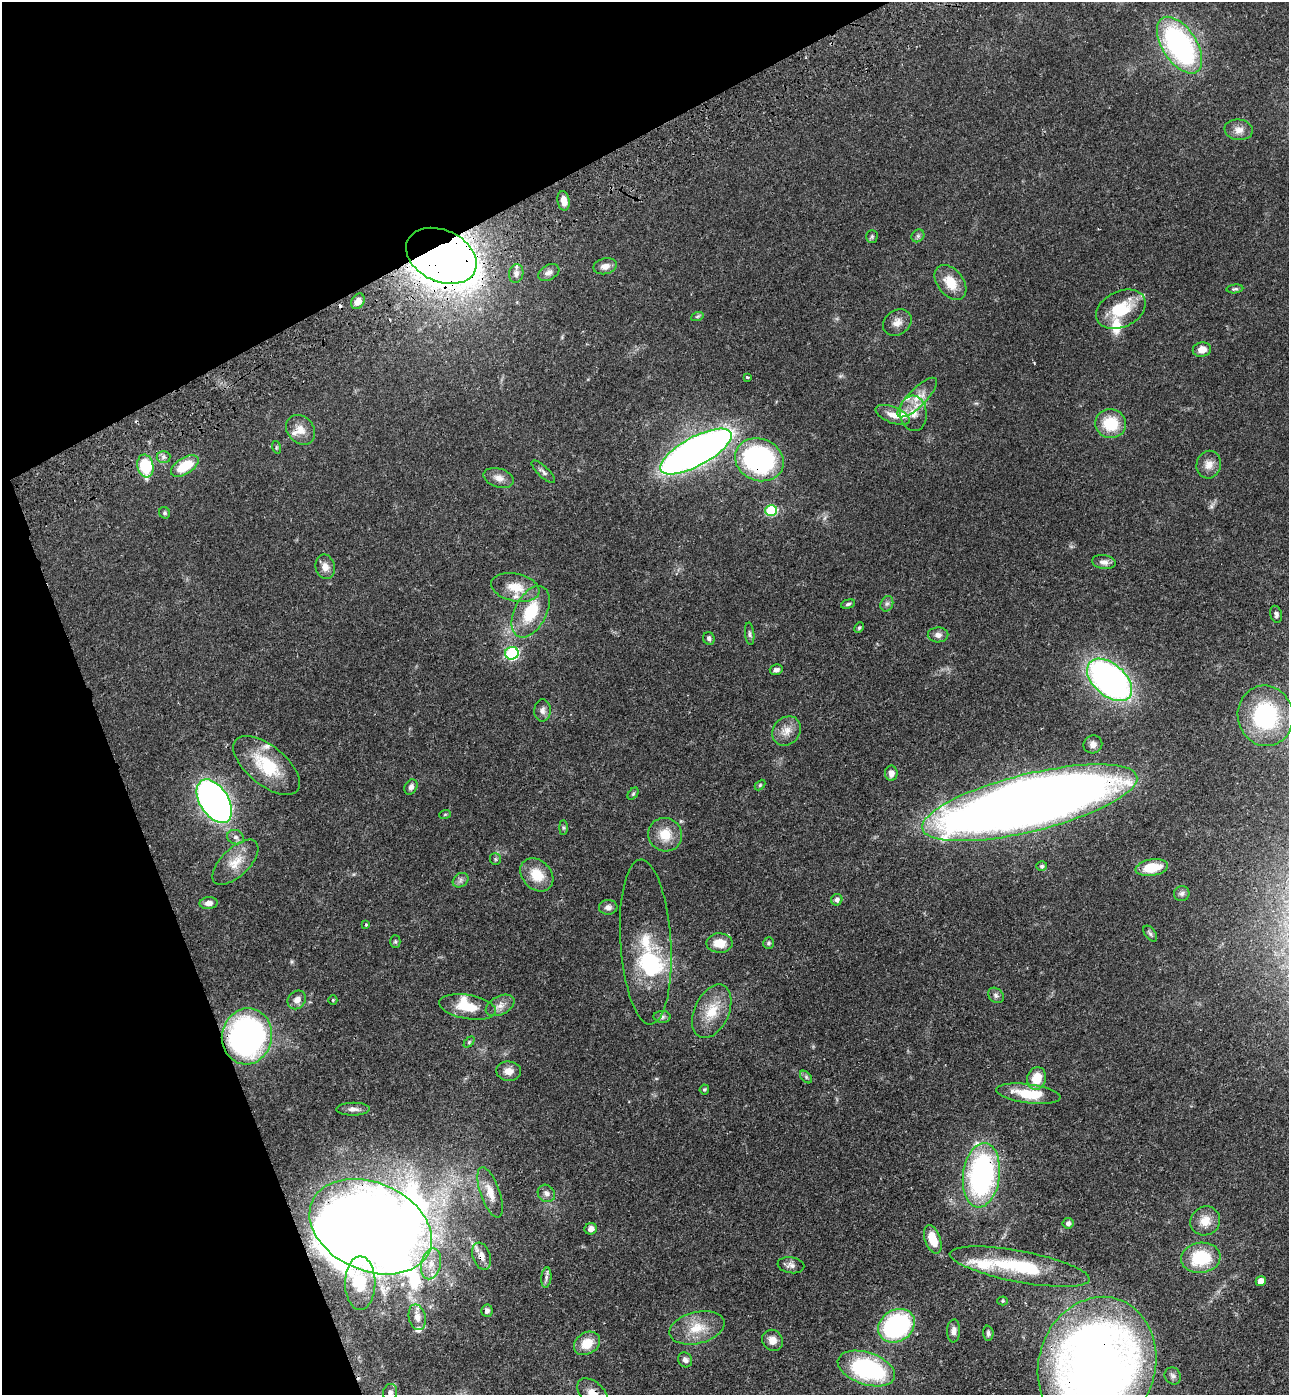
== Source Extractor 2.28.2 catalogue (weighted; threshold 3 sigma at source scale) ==
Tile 5 of 4 x 4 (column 1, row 2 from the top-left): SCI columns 343-1629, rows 2898-4290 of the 5705 x 5793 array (HDU 1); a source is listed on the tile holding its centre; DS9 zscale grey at full resolution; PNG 1291 x 1397 px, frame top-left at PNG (2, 2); each listed source drawn as its Kron ellipse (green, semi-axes under 4 px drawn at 4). Shown black and unused: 21% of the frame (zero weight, under 3 of 4 exposures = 6% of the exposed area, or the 3 px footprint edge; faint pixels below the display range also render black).
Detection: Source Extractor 2.28.2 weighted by HDU 2 'WHT'; one run over the whole footprint, this tile lists its part. Background 0.067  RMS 0.0035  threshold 0.0156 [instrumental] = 3 sigma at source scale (4.5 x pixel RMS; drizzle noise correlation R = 1.50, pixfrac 1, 0.05/0.05 arcsec/px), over >= 5 px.
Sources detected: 142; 5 inside a brighter object's white glare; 2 cosmic-ray / hot-pixel residue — neither listed nor drawn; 11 inside a brighter listed object's ellipse — not listed separately; the other 124 listed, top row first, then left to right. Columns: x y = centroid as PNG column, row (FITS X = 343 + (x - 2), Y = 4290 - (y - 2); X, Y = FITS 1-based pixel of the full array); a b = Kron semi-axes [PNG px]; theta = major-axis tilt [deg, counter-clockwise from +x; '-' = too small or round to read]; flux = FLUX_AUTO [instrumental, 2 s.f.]
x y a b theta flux
1180 45 32 17 -57 69
1239 130 14 10 -8 2.6
564 201 10 6 -79 2.7
872 236 6 5 - 0.61
918 236 7 5 45 0.76
441 256 37 25 -25 530
605 266 12 8 13 2
549 272 11 7 28 1.6
516 273 9 7 80 1.4
950 282 20 13 -52 6.6
1235 289 8 4 6 0.64
358 301 8 6 57 2.5
1121 309 26 18 26 13
697 317 6 4 20 0.51
897 322 15 12 34 2.7
1202 350 9 7 11 3
747 377 3 3 - 0.7
917 398 26 9 45 4.8
913 413 18 13 -84 4.3
893 415 18 8 -21 2.9
1111 424 15 14 - 11
301 430 16 13 -47 3.6
276 447 6 4 -73 0.41
696 451 40 14 29 250
164 457 7 6 - 1
759 460 25 21 -23 65
1209 465 14 12 78 3
145 466 11 8 -79 17
185 466 15 8 32 8.9
543 472 15 5 -43 1.2
499 478 15 9 -17 2.6
771 510 6 5 - 23
165 513 6 5 - 0.55
1104 562 12 7 -7 1.6
325 567 12 9 -76 2.4
515 587 24 14 -12 6.7
848 604 7 4 16 0.62
887 604 8 6 67 0.96
531 612 28 16 63 13
1276 614 8 6 -75 0.99
859 628 6 4 62 0.47
750 634 11 4 -83 0.85
938 635 10 7 3 1.6
709 638 6 5 - 0.79
512 653 7 6 - 43
776 670 6 5 - 1.1
1110 680 26 16 -41 130
542 710 11 8 86 1.6
1265 716 30 27 -78 35
787 731 16 13 49 3.7
1093 744 9 9 - 1.8
267 765 40 19 -39 16
891 773 7 6 - 1.9
760 785 6 4 46 0.41
411 787 8 6 60 1.3
633 794 7 4 53 0.48
214 801 24 14 -58 170
1030 803 110 28 14 700
445 814 6 3 19 0.37
563 828 7 4 -90 0.55
665 835 17 16 - 6.5
236 837 9 7 -22 1.2
495 859 6 5 - 0.54
235 862 29 14 45 6.5
1042 866 5 5 - 0.58
1152 868 16 8 9 9.2
537 875 18 14 -46 7.4
460 880 8 6 38 1.1
1182 893 8 7 - 1
837 900 6 5 - 1
209 903 9 6 4 1.8
608 907 9 7 4 1.4
366 925 4 3 - 0.42
1150 934 9 5 -52 0.78
395 942 6 5 - 0.57
646 942 82 25 -86 21
720 943 13 9 -1 5.4
768 943 6 5 - 0.66
996 995 8 7 - 1
297 1000 10 8 49 2.2
333 1000 5 4 - 0.39
500 1005 15 9 27 2.5
468 1007 29 12 -9 8.5
712 1011 28 17 65 8.9
662 1017 8 6 -3 0.86
247 1036 28 25 80 95
469 1042 6 4 46 0.46
509 1071 12 10 -7 2.7
806 1077 7 4 -46 0.66
1036 1078 11 9 74 6.6
704 1089 5 4 - 0.52
1028 1094 32 9 -7 11
353 1109 17 6 1 1.7
981 1175 32 18 83 76
490 1192 26 9 -70 4.4
546 1193 9 8 - 1.6
1205 1221 15 14 - 4.6
1068 1223 5 5 - 0.96
371 1227 64 44 -23 760
591 1229 6 5 - 1.8
933 1239 15 8 -70 6.6
481 1256 14 9 -72 2.6
1201 1258 20 15 8 16
431 1264 15 9 76 4.3
791 1265 13 8 -9 1.6
1020 1267 71 15 -11 23
546 1278 10 5 84 1.1
1261 1281 5 5 - 3.1
360 1283 27 15 90 6.8
1003 1301 5 4 - 0.4
487 1311 6 5 - 1.1
417 1317 13 8 -77 2.6
896 1326 19 15 32 46
697 1328 28 16 14 8.4
953 1331 11 6 87 1.5
988 1333 7 5 -87 0.8
772 1340 11 10 - 2.8
587 1343 14 10 34 5.9
685 1360 8 7 - 1.3
1097 1365 69 58 73 320
866 1368 30 16 -19 41
1173 1376 9 8 - 1.1
390 1393 9 7 76 1.4
593 1393 18 11 -44 4.4
Overlapping masked pixels (flux is a lower limit): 9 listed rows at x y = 441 256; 759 460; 1030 803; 247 1036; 981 1175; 371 1227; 481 1256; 1097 1365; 593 1393
Isophote crosses this tile's border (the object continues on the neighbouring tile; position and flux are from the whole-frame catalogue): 4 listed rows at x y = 1030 803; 1097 1365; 390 1393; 593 1393